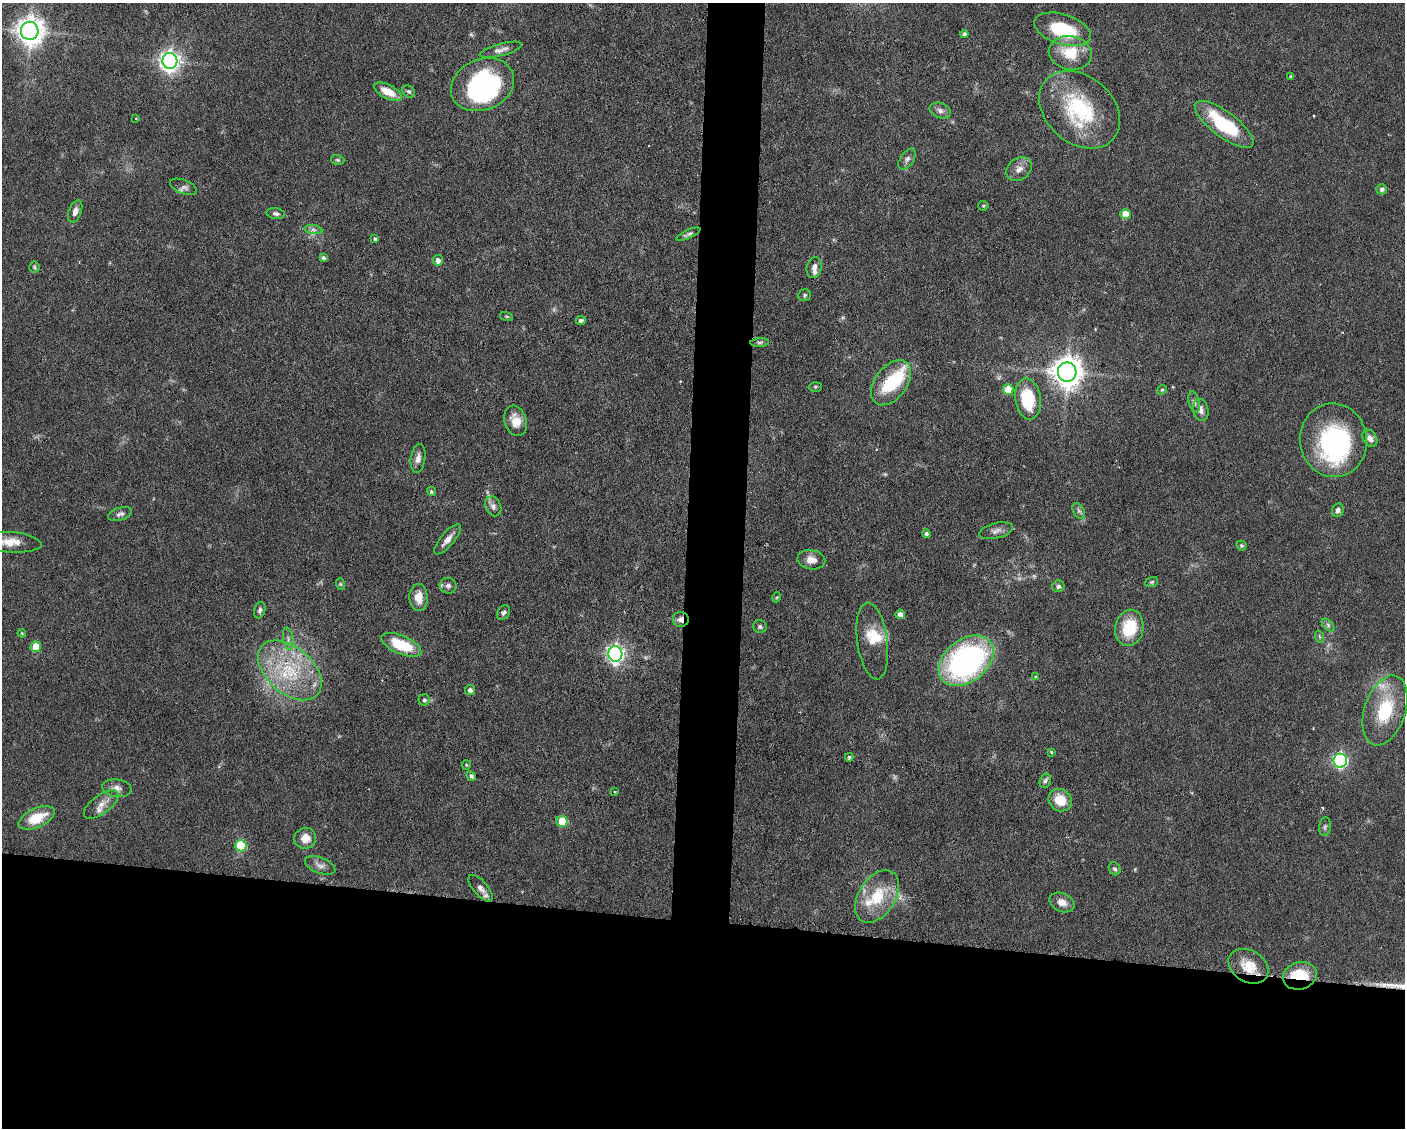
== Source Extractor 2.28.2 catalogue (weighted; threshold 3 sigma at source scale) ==
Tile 11 of 3 x 4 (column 2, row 4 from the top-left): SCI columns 1511-2913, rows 1-1126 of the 4529 x 4503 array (HDU 1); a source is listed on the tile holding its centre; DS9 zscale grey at full resolution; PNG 1407 x 1130 px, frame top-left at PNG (2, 3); each listed source drawn as its Kron ellipse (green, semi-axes under 4 px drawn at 4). Shown black and unused: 22% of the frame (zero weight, under 3 of 6 exposures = <1% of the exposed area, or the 3 px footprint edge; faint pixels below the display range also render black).
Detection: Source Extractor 2.28.2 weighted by HDU 2 'WHT'; one run over the whole footprint, this tile lists its part. Background 0.0625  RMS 0.0034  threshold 0.0138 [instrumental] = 3 sigma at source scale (4.09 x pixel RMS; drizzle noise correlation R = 1.36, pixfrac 0.8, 0.05/0.05 arcsec/px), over >= 5 px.
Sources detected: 119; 4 too faint to see at this stretch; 4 inside a brighter object's white glare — neither listed nor drawn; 6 inside a brighter listed object's ellipse — not listed separately; the other 105 listed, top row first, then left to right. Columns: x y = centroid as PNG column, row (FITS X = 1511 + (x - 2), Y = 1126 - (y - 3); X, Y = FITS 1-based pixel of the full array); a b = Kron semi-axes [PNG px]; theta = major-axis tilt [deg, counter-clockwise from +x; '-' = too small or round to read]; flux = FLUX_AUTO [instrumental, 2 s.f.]
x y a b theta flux
1063 29 29 15 -17 17
30 31 9 9 - 400
964 34 4 4 - 1
501 50 22 6 15 1.9
1070 53 21 17 -11 10
170 61 8 7 - 190
1291 77 4 3 - 0.61
482 85 32 25 24 48
409 91 7 5 -43 0.68
388 92 15 7 -27 5.4
1080 110 45 33 -41 29
940 111 11 7 -21 1.5
136 119 3 2 - 0.22
1224 124 35 12 -37 21
907 159 12 6 54 1.4
338 160 7 5 -16 0.54
1019 169 14 10 39 2.6
183 187 14 7 -21 1.3
1382 189 5 5 - 1
983 206 5 4 - 0.42
75 211 12 6 70 1.8
276 214 9 5 -11 0.91
1125 214 5 5 - 5
313 230 9 4 -9 0.96
688 234 13 4 24 0.92
375 239 4 3 - 0.54
323 258 4 4 - 0.86
438 260 5 5 - 1.6
34 267 5 5 - 0.51
814 268 10 7 76 1.6
805 295 6 5 - 0.63
506 316 7 3 -19 0.33
581 320 5 4 - 0.98
760 342 9 4 4 0.66
1067 372 9 9 - 490
891 383 25 16 53 16
815 387 6 5 - 0.5
1008 389 5 5 - 6.1
1162 390 5 4 - 0.4
1028 399 20 13 -81 15
1194 402 11 5 -76 0.96
1201 410 11 7 -80 1.7
516 421 15 11 -72 4.2
1370 438 9 6 -58 1.6
1333 440 37 33 -81 42
418 458 14 7 82 1.9
431 491 5 4 - 0.55
493 506 10 7 -66 1.4
1338 510 7 5 70 1.1
1079 511 8 5 -60 0.85
120 514 12 6 17 1.2
996 531 17 7 14 1.8
926 534 4 4 - 0.82
447 539 19 6 50 2.5
9 542 32 10 -4 5.7
1241 545 5 4 - 0.56
811 560 14 9 -10 3
1152 582 6 5 - 0.52
340 584 6 4 -71 0.43
448 586 8 7 - 1.1
1058 586 6 5 - 0.88
419 597 13 9 -89 3.6
777 597 5 3 - 0.31
260 610 8 5 74 0.83
504 612 8 6 55 0.83
900 614 5 4 - 2
681 619 8 7 - 1.9
1328 625 7 4 -47 0.78
760 627 7 6 - 0.72
1129 628 18 14 79 12
22 633 4 3 - 0.32
1320 637 6 4 -70 0.46
288 639 11 5 -80 1.2
872 641 39 15 -82 7.4
401 645 21 9 -23 13
36 647 5 5 - 7.9
615 654 8 7 - 130
966 661 30 21 38 94
290 670 37 23 -41 23
1036 677 4 3 - 0.55
470 690 5 5 - 1.2
424 700 6 5 - 0.63
1385 710 36 20 71 17
1051 752 3 3 - 0.31
849 757 4 4 - 0.65
1340 761 7 6 - 66
466 765 5 4 - 0.34
471 776 5 4 - 0.58
1045 781 7 5 73 0.82
117 788 15 9 -8 2
614 791 3 3 - 0.38
1060 800 12 10 -38 7
101 804 20 9 37 3.1
37 818 19 9 24 8.2
562 821 5 5 - 9.4
1325 827 9 6 83 0.75
305 838 11 10 - 3.4
241 846 6 5 - 18
320 865 16 8 -21 1.8
1115 869 7 5 -58 0.72
480 888 16 7 -49 2.2
877 896 29 18 57 13
1062 902 13 9 -24 2.5
1248 966 21 15 -31 6.4
1300 976 17 13 16 9.5
Overlapping masked pixels (flux is a lower limit): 3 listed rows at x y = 681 619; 1248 966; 1300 976
Isophote crosses this tile's border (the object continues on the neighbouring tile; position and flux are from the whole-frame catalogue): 1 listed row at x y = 9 542